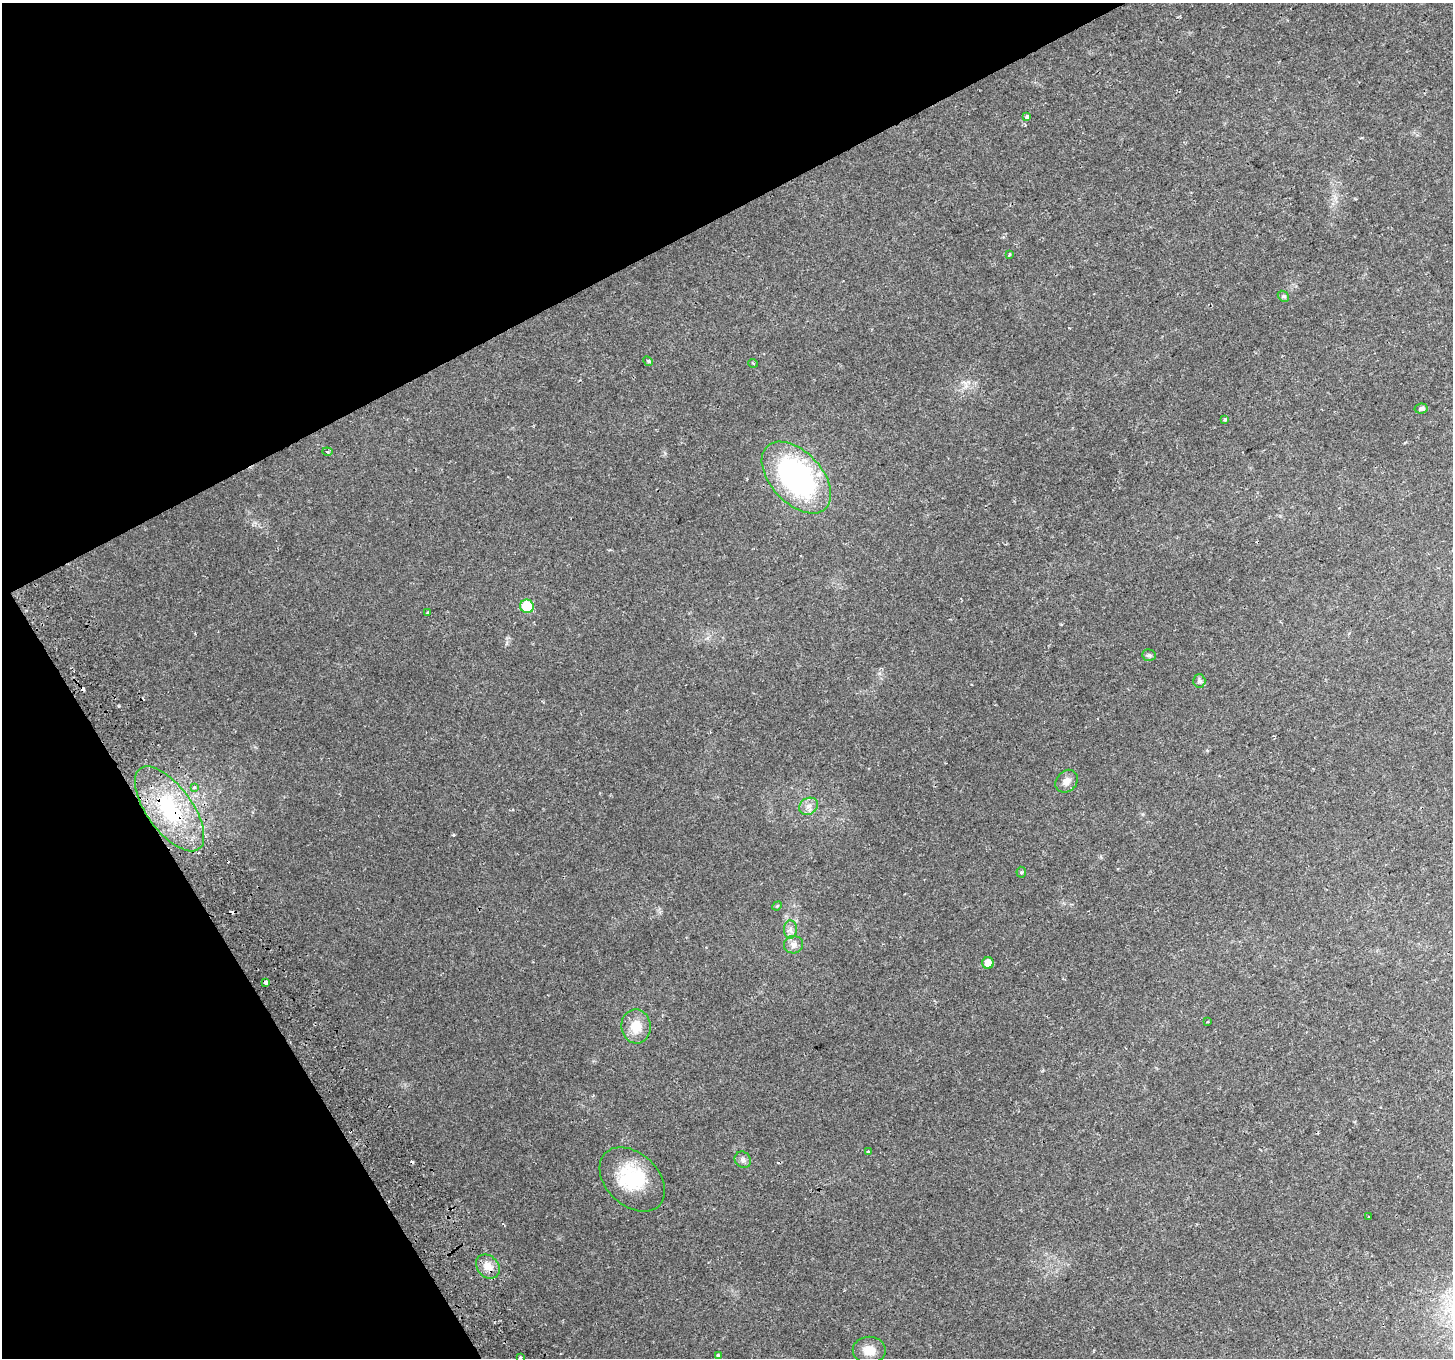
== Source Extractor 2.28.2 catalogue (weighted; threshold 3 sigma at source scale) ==
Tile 5 of 4 x 4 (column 1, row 2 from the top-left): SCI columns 54-1504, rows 2905-4260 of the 5907 x 5749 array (HDU 1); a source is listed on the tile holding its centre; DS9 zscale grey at full resolution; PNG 1455 x 1360 px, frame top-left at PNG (2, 3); each listed source drawn as its Kron ellipse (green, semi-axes under 4 px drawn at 4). Shown black and unused: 26% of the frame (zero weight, under 2 of 3 exposures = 3% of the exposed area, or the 3 px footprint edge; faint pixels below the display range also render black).
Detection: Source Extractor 2.28.2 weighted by HDU 2 'WHT'; one run over the whole footprint, this tile lists its part. Background 0.0327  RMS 0.0041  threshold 0.0185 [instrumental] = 3 sigma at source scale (4.5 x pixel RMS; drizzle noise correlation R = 1.50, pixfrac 1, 0.0396/0.0396 arcsec/px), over >= 5 px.
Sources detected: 43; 1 inside a brighter object's white glare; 8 cosmic-ray / hot-pixel residue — neither listed nor drawn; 1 inside a brighter listed object's ellipse — not listed separately; the other 33 listed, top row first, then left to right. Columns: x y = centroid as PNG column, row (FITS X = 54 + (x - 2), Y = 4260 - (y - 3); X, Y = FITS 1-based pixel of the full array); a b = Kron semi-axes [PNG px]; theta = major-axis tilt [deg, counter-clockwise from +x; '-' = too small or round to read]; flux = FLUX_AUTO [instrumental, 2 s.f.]
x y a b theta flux
1026 117 4 3 - 2
1009 255 3 3 - 0.73
1283 296 6 4 -44 0.68
648 361 5 4 - 0.64
753 363 5 3 - 0.37
1421 408 6 5 - 1.1
1225 419 4 3 - 1.5
327 452 5 3 - 0.58
796 478 43 25 -47 82
527 606 7 6 - 15
428 613 3 3 - 0.84
1149 655 7 5 -2 0.85
1199 681 7 6 - 1.2
1067 781 12 10 48 2.4
194 787 3 3 - 1.9
808 806 10 8 34 2.2
170 809 50 22 -54 31
1021 872 5 5 - 0.57
777 906 5 4 - 0.4
790 929 9 6 88 1.6
793 945 9 9 - 2.1
988 963 6 5 - 3.9
265 982 4 3 - 2.3
1207 1022 4 3 - 0.35
636 1026 17 14 -82 6.7
868 1151 3 3 - 1
743 1160 9 7 -49 1.4
632 1179 38 26 -43 22
1369 1217 3 3 - 1.7
488 1266 13 10 -47 3.9
869 1350 16 13 -1 4.5
718 1356 4 3 - 1.4
520 1358 3 3 - 1.1
Overlapping masked pixels (flux is a lower limit): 2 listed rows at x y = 170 809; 265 982
Isophote crosses this tile's border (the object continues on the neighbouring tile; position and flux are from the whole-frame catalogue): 1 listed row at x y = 520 1358
Unlisted compact peaks at least as high as the median listed source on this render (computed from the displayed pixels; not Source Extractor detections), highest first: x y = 119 706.